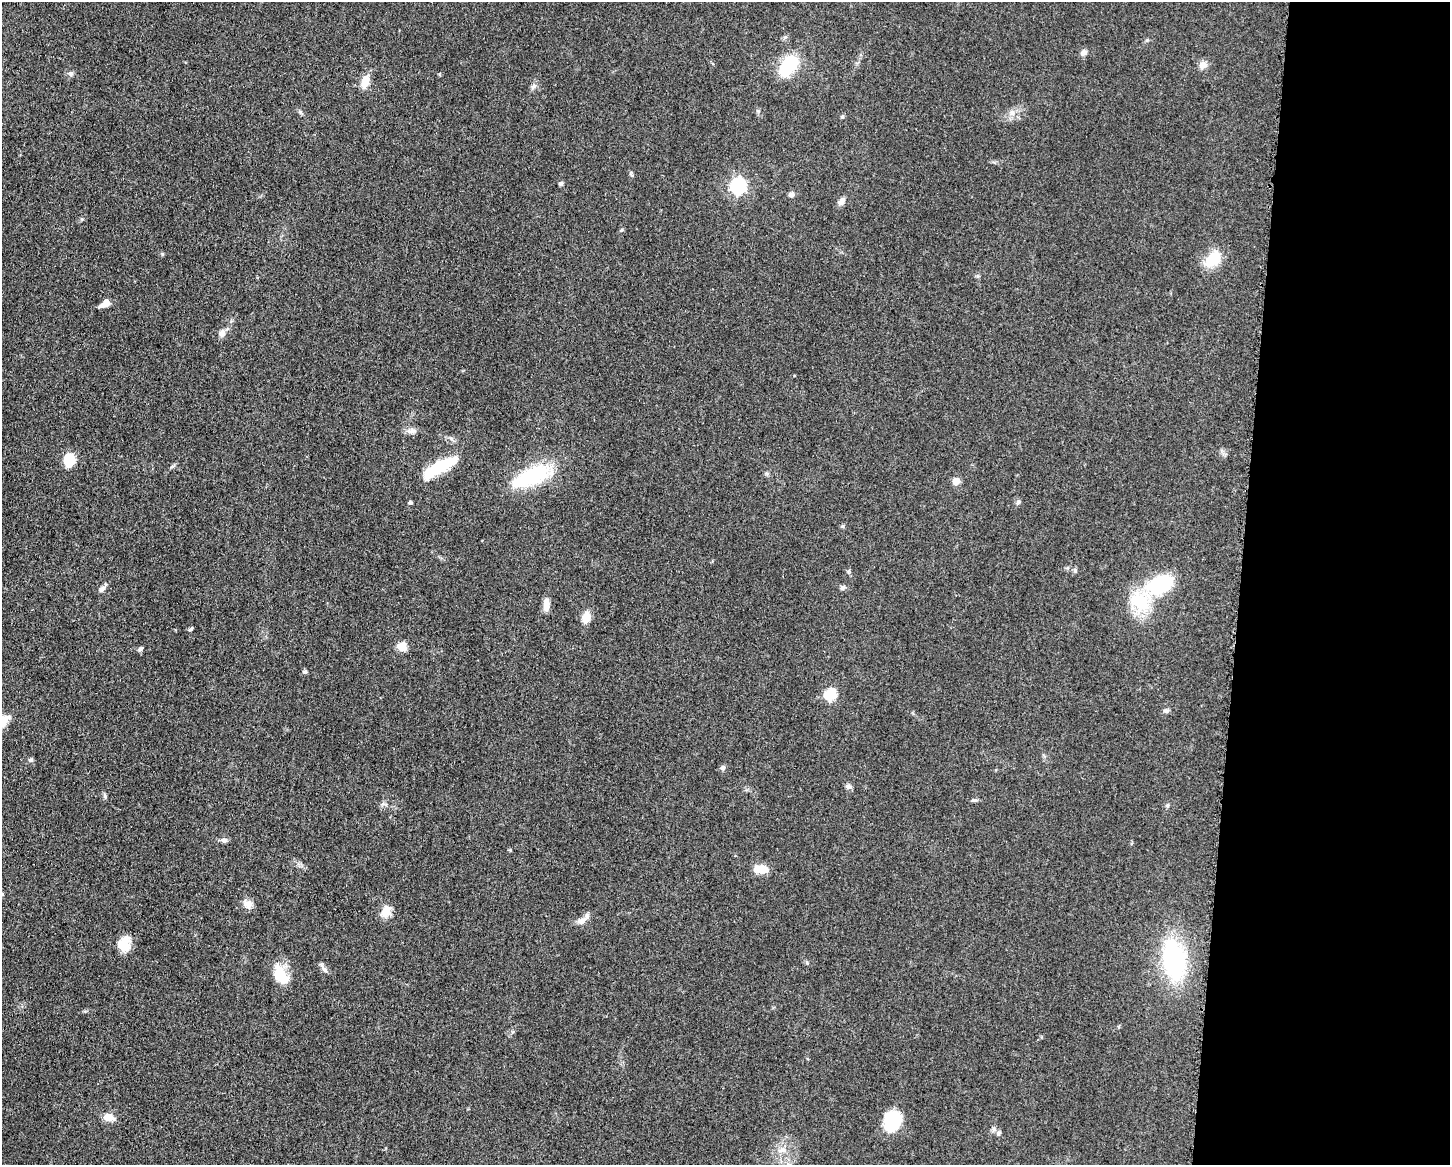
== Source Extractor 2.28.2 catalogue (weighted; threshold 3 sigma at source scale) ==
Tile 9 of 3 x 4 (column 3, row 3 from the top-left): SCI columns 3125-4572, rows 1167-2329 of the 4680 x 4657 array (HDU 1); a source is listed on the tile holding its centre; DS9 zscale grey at full resolution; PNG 1452 x 1167 px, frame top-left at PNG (2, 2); no overlay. Shown black and unused: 14% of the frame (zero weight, under 3 of 5 exposures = <1% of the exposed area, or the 3 px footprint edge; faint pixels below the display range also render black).
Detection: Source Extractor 2.28.2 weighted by HDU 2 'WHT'; one run over the whole footprint, this tile lists its part. Background 0.0608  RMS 0.0057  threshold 0.0255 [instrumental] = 3 sigma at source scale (4.5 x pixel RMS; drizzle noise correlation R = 1.50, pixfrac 1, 0.05/0.05 arcsec/px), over >= 5 px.
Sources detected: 55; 1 inside a brighter object's white glare — not listed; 1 inside a brighter listed object's ellipse — not listed separately; the other 53 listed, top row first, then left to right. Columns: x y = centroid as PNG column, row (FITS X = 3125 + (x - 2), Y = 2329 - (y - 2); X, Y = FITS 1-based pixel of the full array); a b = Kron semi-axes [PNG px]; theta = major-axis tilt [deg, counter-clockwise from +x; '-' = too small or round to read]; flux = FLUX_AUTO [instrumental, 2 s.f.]
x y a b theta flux
1083 53 9 7 41 2.2
789 65 27 15 56 23
1203 65 9 8 - 3.8
71 73 7 6 - 1.3
365 81 17 9 74 6.9
533 86 9 6 48 1.7
1012 113 8 6 -69 2.2
842 117 5 5 - 0.71
561 183 5 5 - 1.1
738 186 7 7 - 120
791 194 7 6 - 1.9
841 201 9 6 47 3.4
82 219 5 5 - 0.76
1213 259 25 15 48 13
105 303 12 7 37 4.4
222 333 9 8 - 3.3
412 431 16 6 2 2.7
69 460 13 11 84 12
440 467 37 11 24 25
531 476 46 18 23 42
956 481 6 5 - 7.8
410 502 5 4 - 0.9
1018 502 7 4 46 0.95
1075 570 6 5 - 0.94
1160 584 31 19 24 38
843 587 7 6 - 1.4
102 589 11 6 48 1.8
546 605 18 7 88 4
586 617 11 8 79 6.6
190 629 6 4 41 0.82
402 646 10 9 - 5.7
141 649 7 5 38 1.1
305 672 5 5 - 1
831 694 7 6 - 33
1166 711 7 4 0 1.1
31 760 6 6 - 1.2
723 768 6 6 - 1.7
848 786 8 7 - 1.7
105 796 6 5 - 1
974 800 8 5 -7 1.1
224 840 9 6 -7 1.9
761 869 13 8 -8 11
248 904 13 11 -40 3.7
386 911 17 11 54 5.9
582 921 12 8 25 3.8
123 944 16 13 71 10
1174 960 40 21 -79 68
324 969 15 4 -52 1.8
280 975 23 13 -58 15
109 1117 14 9 -12 5.2
892 1121 21 16 75 25
998 1133 7 5 69 1.2
783 1150 7 7 - 2.2
Unlisted compact peaks at least as high as the median listed source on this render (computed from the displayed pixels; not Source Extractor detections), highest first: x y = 1147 40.